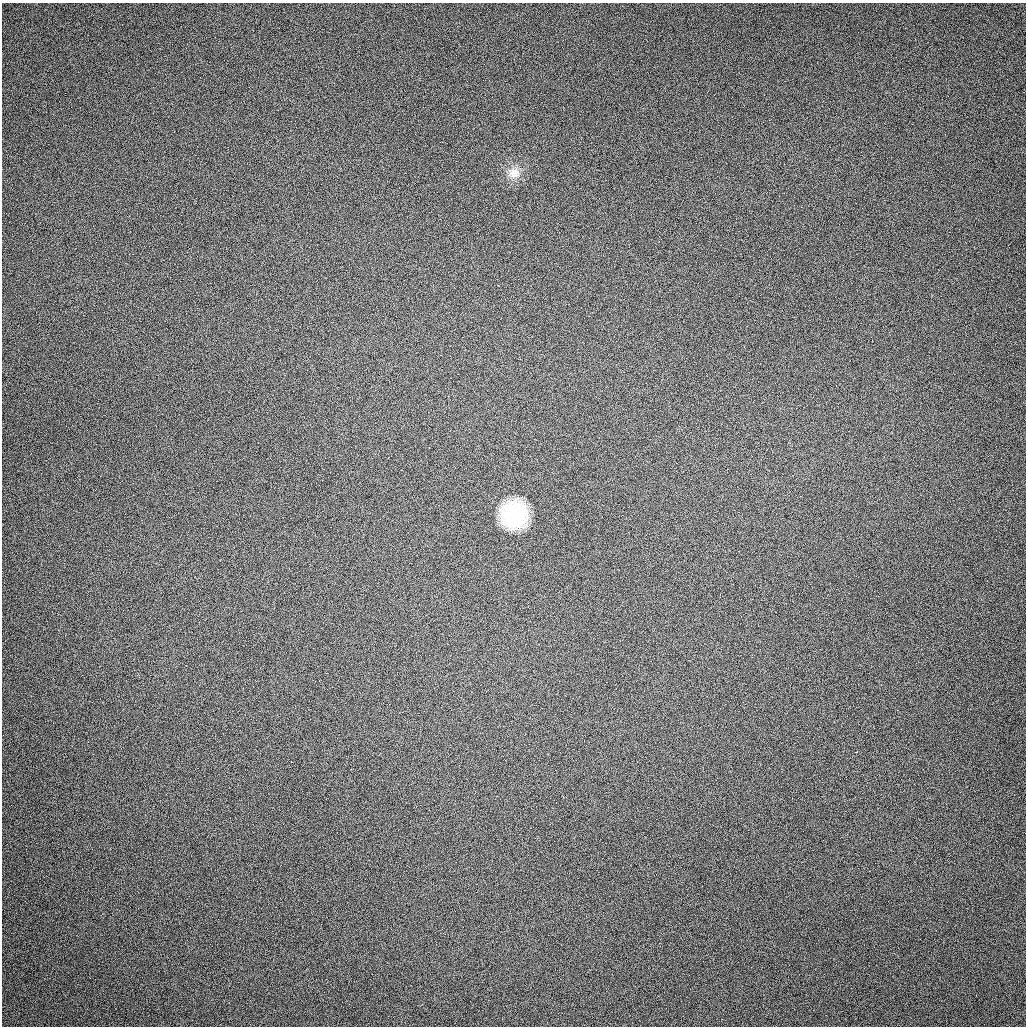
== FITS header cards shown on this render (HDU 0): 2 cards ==
NAXIS1  =                 1024 / length of data axis 1
NAXIS2  =                 1024 / length of data axis 2

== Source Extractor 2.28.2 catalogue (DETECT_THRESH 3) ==
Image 1024 x 1024 px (HDU 0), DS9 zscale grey, 1 PNG px = 1 image px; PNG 1028 x 1028 px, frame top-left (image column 1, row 1024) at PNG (2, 3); no overlay
Background 255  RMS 16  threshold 47.3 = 3 sigma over >= 5 px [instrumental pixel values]
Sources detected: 4; all 4 listed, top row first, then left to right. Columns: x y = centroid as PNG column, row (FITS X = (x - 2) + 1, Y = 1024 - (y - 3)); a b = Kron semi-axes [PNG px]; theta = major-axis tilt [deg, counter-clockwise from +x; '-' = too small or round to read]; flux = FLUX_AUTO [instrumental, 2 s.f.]
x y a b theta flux
514 173 12 11 - 15000
514 514 20 19 - 120000
856 752 3 2 - 1700
291 761 2 2 - 1000